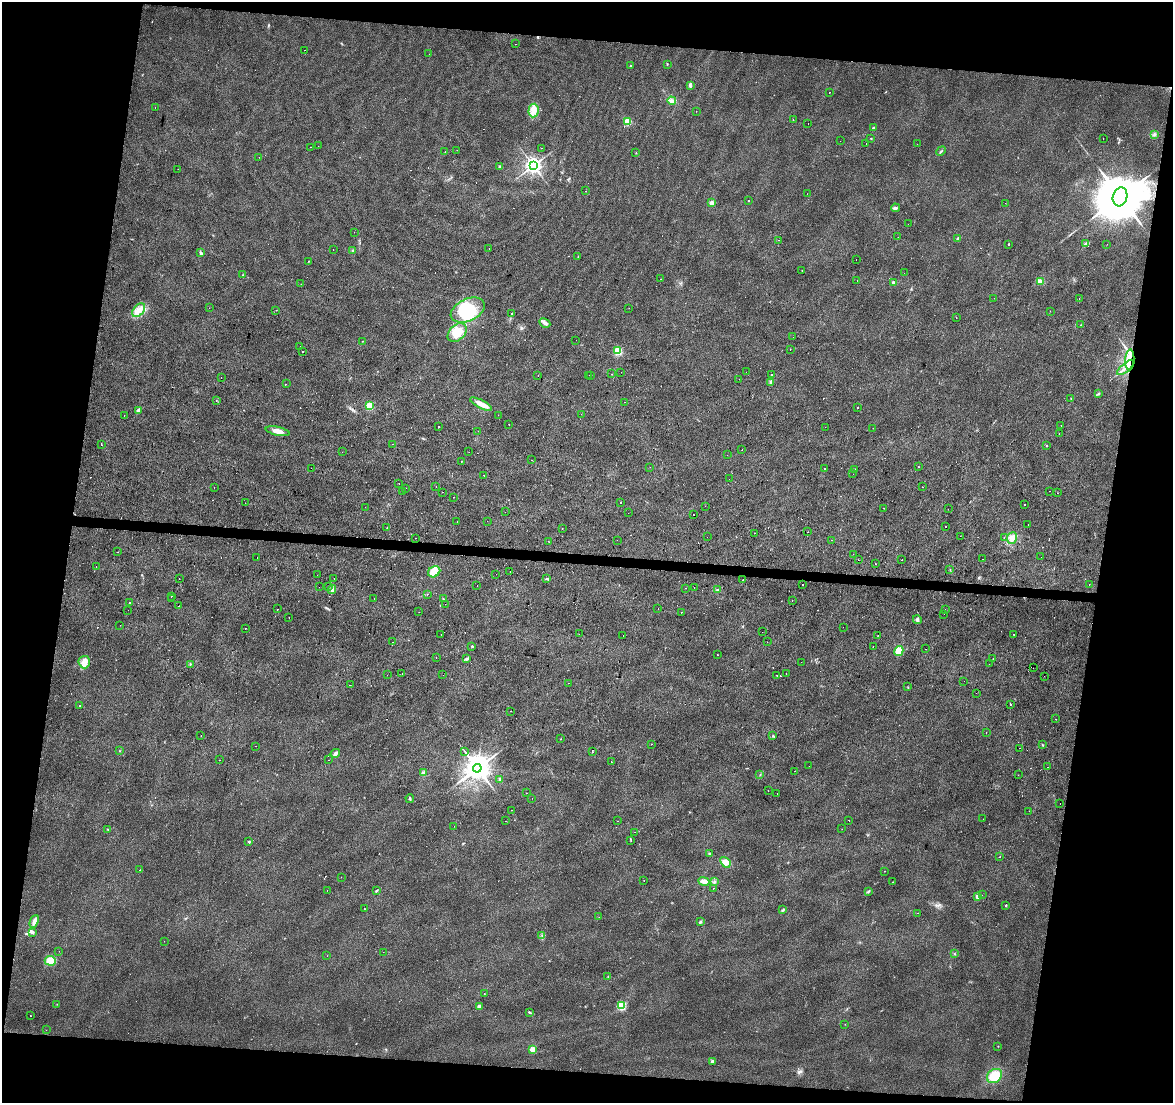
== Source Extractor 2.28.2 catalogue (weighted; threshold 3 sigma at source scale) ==
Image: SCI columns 6-4687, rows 285-4687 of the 4687 x 4912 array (HDU 1 of 3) = the unmasked area's bounding box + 8 px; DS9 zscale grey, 4 x 4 block average (1 PNG px = mean of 4 x 4 image px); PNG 1175 x 1105 px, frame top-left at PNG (2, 2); each listed source drawn as its Kron ellipse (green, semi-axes under 4 px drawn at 4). Shown black and unused: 19% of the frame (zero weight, under 2 of 3 exposures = <1% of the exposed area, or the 3 px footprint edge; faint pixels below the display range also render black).
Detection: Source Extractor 2.28.2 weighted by HDU 2 'WHT'. Background 0.0282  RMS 0.0063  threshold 0.0281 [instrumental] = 3 sigma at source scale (4.5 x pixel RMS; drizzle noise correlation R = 1.50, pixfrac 1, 0.0396/0.0396 arcsec/px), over >= 5 px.
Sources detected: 472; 2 inside a brighter object's white glare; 123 cosmic-ray / hot-pixel residue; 1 long thin detection or spike segment (spike, bleed or trail) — neither listed nor drawn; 6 coinciding with a brighter row at this scale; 4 inside a brighter listed object's ellipse — not listed separately; the other 336 listed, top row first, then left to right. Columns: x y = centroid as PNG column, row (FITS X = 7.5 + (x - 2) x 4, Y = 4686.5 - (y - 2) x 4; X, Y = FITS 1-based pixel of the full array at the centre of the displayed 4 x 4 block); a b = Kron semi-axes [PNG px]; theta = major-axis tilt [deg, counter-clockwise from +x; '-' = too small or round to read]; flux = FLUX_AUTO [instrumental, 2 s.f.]
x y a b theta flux
516 44 2 2 - 0.71
305 50 2 2 - 1.4
429 54 2 2 - 3.2
667 64 2 2 - 2.4
631 65 2 2 - 2.5
690 86 2 2 - 14
829 92 2 2 - 5.2
672 101 4 4 - 11
155 108 2 2 - 2
534 111 7 5 85 24
696 111 2 2 - 0.65
793 119 2 2 - 2.8
628 122 3 2 - 130
808 124 2 2 - 5.8
873 128 3 2 - 3.1
1154 134 3 2 - 5.3
871 138 2 2 - 2.2
1103 139 2 2 - 0.93
840 141 2 2 - 6.5
866 143 2 2 - 0.89
917 144 2 2 - 2.8
318 146 2 2 - 1.1
311 147 2 2 - 0.64
541 148 2 2 - 4.4
457 150 2 2 - 1.4
941 151 5 2 - 3.6
445 152 2 2 - 11
636 152 2 2 - 1.1
259 157 2 2 - 1.5
533 165 3 3 - 1300
500 167 3 2 - 5
178 169 2 2 - 0.56
586 191 2 2 - 3
807 194 2 2 - 0.87
1120 197 9 7 73 26000
749 201 2 2 - 13
712 203 3 3 - 12
1005 203 2 2 - 0.61
895 208 4 3 - 6.9
908 224 2 2 - 1.5
354 232 2 2 - 1.2
898 237 2 2 - 0.98
957 238 2 2 - 2.6
779 240 2 2 - 9.1
1008 244 2 2 - 7.3
1086 244 4 3 - 6.8
1107 244 2 2 - 0.68
489 248 2 2 - 6.2
333 249 2 2 - 1.6
353 250 3 2 - 3.4
200 253 4 2 - 3.9
578 256 2 2 - 1.4
856 260 2 2 - 1.2
308 261 2 2 - 1.3
802 271 2 2 - 3.6
904 273 2 2 - 1.3
243 275 2 2 - 1.6
661 279 2 2 - 1.8
857 280 2 2 - 2.7
1040 281 3 3 - 7.2
893 282 3 2 - 4.6
301 284 2 2 - 0.58
994 298 2 2 - 1.5
1079 298 2 2 - 1.1
209 308 2 2 - 2.5
629 308 2 2 - 1.4
139 310 8 5 50 30
276 310 2 2 - 3.8
468 310 18 11 25 170
1050 311 2 2 - 0.65
511 313 2 2 - 4.5
956 318 2 2 - 6.1
545 323 6 3 -27 13
1081 325 2 2 - 1.3
457 333 11 7 45 68
793 337 2 2 - 2.4
576 340 2 2 - 2.6
362 341 2 2 - 1.3
300 346 2 2 - 1.2
790 350 2 2 - 0.8
618 351 2 2 - 190
303 352 2 2 - 17
1130 360 10 4 86 36
1126 367 10 2 40 19
621 372 2 2 - 0.89
746 372 2 2 - 5.6
611 374 2 2 - 4
589 375 2 2 - 0.6
772 375 2 2 - 1.5
538 376 2 2 - 5
591 376 2 2 - 1.5
221 377 2 2 - 1.1
739 379 2 2 - 1.2
771 382 4 3 - 7.6
286 384 2 2 - 1.4
1099 394 2 2 - 2
1071 399 2 2 - 1.3
216 400 2 2 - 1.1
624 402 2 2 - 0.67
481 404 12 4 -27 34
370 406 2 2 - 130
858 407 2 2 - 2.4
138 411 4 3 - 8.8
581 414 2 2 - 0.75
124 415 2 2 - 7.1
498 415 2 2 - 0.63
509 424 2 2 - 3.3
1061 425 2 2 - 8.7
438 427 2 2 - 4.2
825 427 2 2 - 0.55
873 428 2 2 - 2.1
278 431 12 4 -12 30
478 431 2 2 - 0.97
1059 434 2 2 - 6.3
101 444 2 2 - 15
392 444 2 2 - 1.3
1046 445 2 2 - 1.7
742 450 2 2 - 7.9
342 452 2 2 - 0.77
469 452 2 2 - 7.4
727 455 2 2 - 0.61
532 460 2 2 - 3.8
461 462 2 2 - 8
650 467 2 2 - 0.72
918 467 2 2 - 1.2
311 468 2 2 - 0.47
824 469 2 2 - 3
855 469 2 2 - 1.1
853 474 2 2 - 0.4
484 475 2 2 - 4.9
729 479 2 2 - 1.1
399 483 2 2 - 6.1
214 487 2 2 - 0.78
436 487 2 2 - 2.6
922 487 2 2 - 4.4
406 488 2 2 - 2.8
403 491 2 2 - 5.4
1050 491 2 2 - 0.78
442 492 2 2 - 1.5
1057 493 2 2 - 0.86
454 497 2 2 - 6.3
245 503 2 2 - 2.9
621 503 2 2 - 7.4
1025 505 2 2 - 1.8
705 506 2 2 - 1.2
365 507 2 2 - 5.8
883 508 2 2 - 3.6
948 509 2 2 - 1.2
505 512 2 2 - 1.3
628 513 2 2 - 0.52
694 515 2 2 - 2.3
487 521 2 2 - 9.5
457 522 2 2 - 5.7
1028 525 2 2 - 1.6
945 527 2 2 - 2.9
387 528 2 2 - 1.5
562 529 2 2 - 0.94
807 532 2 2 - 5.7
754 533 2 2 - 1.2
960 536 2 2 - 6.2
707 537 2 2 - 3.4
1004 537 2 2 - 1.4
415 538 2 2 - 3.2
1012 538 6 5 - 19
617 540 2 2 - 1.5
831 540 2 2 - 0.8
548 541 2 2 - 0.83
117 552 2 2 - 0.8
853 554 2 2 - 2.7
257 557 2 2 - 6
1041 557 2 2 - 0.98
982 559 2 2 - 1.8
858 560 2 2 - 0.81
902 560 2 2 - 5.9
875 564 2 2 - 1.7
96 567 2 2 - 1.6
950 570 2 2 - 1.8
510 571 2 2 - 2.4
434 572 6 5 - 56
496 574 2 2 - 0.81
317 575 2 2 - 1.4
334 578 2 2 - 0.73
179 579 2 2 - 3.9
547 579 3 2 - 3.6
742 580 2 2 - 1.9
1089 584 2 2 - 1
802 585 2 2 - 12
328 586 2 2 - 0.55
477 586 2 2 - 0.79
319 587 2 2 - 0.56
694 587 2 2 - 3.4
686 588 2 2 - 1.4
332 590 4 3 - 13
717 590 2 2 - 2.9
427 594 2 2 - 3.1
171 596 2 2 - 11
171 599 2 2 - 4.9
374 599 2 2 - 5.3
443 599 2 2 - 2.2
792 601 2 2 - 8.8
129 602 2 2 - 12
445 604 2 2 - 1.3
179 606 2 2 - 6
277 609 2 2 - 13
658 609 2 2 - 4.4
128 610 2 2 - 2.6
945 610 2 2 - 1.6
419 612 2 2 - 7.5
681 612 2 2 - 2.9
944 614 2 2 - 1.4
289 618 2 2 - 3.5
917 620 4 3 - 8.8
120 625 2 2 - 0.98
843 627 2 2 - 0.7
245 628 2 2 - 11
762 632 2 2 - 0.87
441 634 2 2 - 2.9
579 634 2 2 - 3.3
1014 634 2 2 - 30
878 635 2 2 - 1.3
623 636 2 2 - 3.9
393 642 2 2 - 0.92
767 642 2 2 - 0.43
472 646 3 2 - 3
873 647 2 2 - 2.5
926 649 2 2 - 0.99
899 651 5 4 - 57
717 655 2 2 - 9.4
436 657 2 2 - 8.9
466 659 2 2 - 2.3
993 659 2 2 - 2.2
84 662 6 5 - 22
801 662 2 2 - 1
190 664 3 2 - 2.8
989 664 2 2 - 0.86
1033 668 2 2 - 1.6
786 673 2 2 - 17
402 674 2 2 - 0.75
387 675 2 2 - 0.54
443 675 2 2 - 2.1
777 675 2 2 - 2.5
1044 676 2 2 - 1
964 681 2 2 - 1.9
568 683 2 2 - 1
350 685 2 2 - 2
908 687 2 2 - 1.3
976 693 2 2 - 0.86
1010 704 2 2 - 11
80 706 2 2 - 2.3
510 711 2 2 - 1.9
1056 719 2 2 - 2.4
986 732 2 2 - 4.7
201 736 2 2 - 1.5
772 736 2 2 - 1.9
561 739 2 2 - 0.94
651 744 2 2 - 5.5
1043 745 2 2 - 1.7
256 746 2 2 - 1.3
1020 748 2 2 - 3.6
119 751 2 2 - 2
465 752 2 2 - 1.3
592 752 2 2 - 60
335 753 5 3 - 11
219 760 2 2 - 8.1
328 760 2 2 - 4.9
611 762 2 2 - 45
809 766 2 2 - 1.5
1048 767 2 2 - 6
477 768 4 4 - 4200
794 771 2 2 - 4.1
423 773 2 2 - 34
760 775 2 2 - 1.5
1018 775 2 2 - 1.2
500 780 3 2 - 4.4
768 791 2 2 - 0.97
526 793 2 2 - 0.87
777 794 2 2 - 0.59
410 798 4 2 - 3.9
532 798 2 2 - 2.2
1060 804 2 2 - 1
511 810 2 2 - 3.6
1029 811 2 2 - 0.52
983 819 2 2 - 4
848 820 2 2 - 3.5
506 821 2 2 - 1.1
618 821 2 2 - 1.8
454 826 2 2 - 1.7
108 829 2 2 - 1.6
842 829 2 2 - 0.62
634 832 2 2 - 0.53
631 840 2 2 - 1.6
249 842 3 2 - 4.1
709 853 2 2 - 2.6
999 857 2 2 - 5.2
725 862 6 4 -49 23
139 870 2 2 - 6.6
885 871 2 2 - 5.5
341 877 2 2 - 0.74
644 880 2 2 - 0.79
704 881 5 4 - 16
714 881 3 2 - 2.9
892 882 2 2 - 0.95
713 888 2 2 - 8.3
327 890 2 2 - 6.6
377 890 4 2 - 3.3
868 891 3 2 - 3.7
982 895 2 2 - 3.4
977 897 4 3 - 11
1006 905 2 2 - 4
364 909 2 2 - 1.9
783 910 3 2 - 4.2
917 913 2 2 - 1.2
599 917 2 2 - 0.64
34 921 7 3 67 22
700 922 3 2 - 5.9
32 932 4 3 - 6.6
542 935 2 2 - 2.4
164 941 2 2 - 2.5
59 951 2 2 - 2.6
383 952 2 2 - 5.1
954 953 2 2 - 1.4
327 956 2 2 - 0.92
50 961 5 5 - 51
608 976 2 2 - 1.5
484 994 2 2 - 3.6
57 1004 2 2 - 0.96
479 1006 4 3 - 11
622 1006 3 2 - 150
529 1012 3 2 - 3.8
30 1016 2 2 - 2.4
845 1024 2 2 - 0.58
46 1030 2 2 - 0.58
998 1046 2 2 - 1.3
532 1049 2 2 - 50
712 1061 2 2 - 13
995 1076 8 6 38 79
Overlapping masked pixels (flux is a lower limit): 1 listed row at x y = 1130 360
Diffuse or blended objects may show on this block-average render without a row.